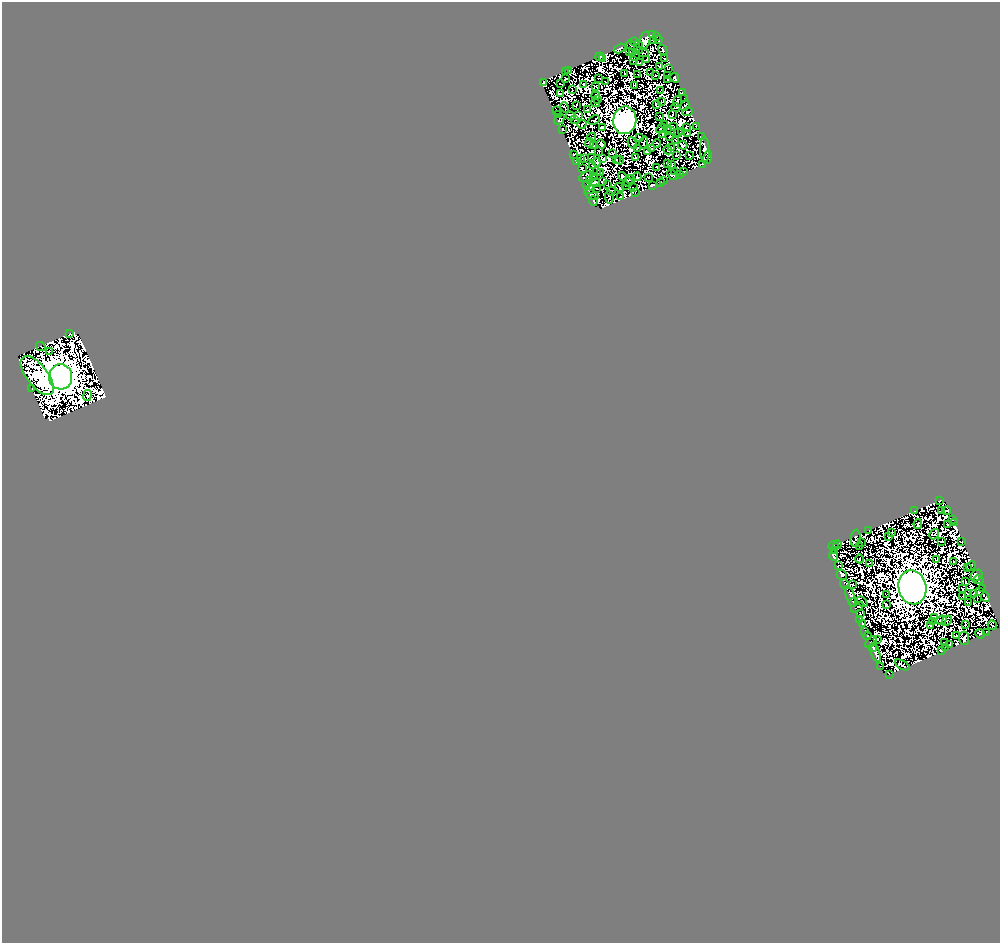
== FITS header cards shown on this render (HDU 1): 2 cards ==
NAXIS1  =                  998
NAXIS2  =                  941

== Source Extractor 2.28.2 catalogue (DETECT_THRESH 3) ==
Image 998 x 941 px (HDU 1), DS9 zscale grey, 1 PNG px = 1 image px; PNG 1002 x 945 px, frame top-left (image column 1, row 941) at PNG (2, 2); each listed source drawn as its Kron ellipse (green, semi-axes under 4 px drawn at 4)
Background 3.46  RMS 1.1e-04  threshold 3.42e-04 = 3 sigma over >= 5 px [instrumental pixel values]
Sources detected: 527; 292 with non-positive FLUX_AUTO (blend fragments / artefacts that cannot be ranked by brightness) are neither listed nor drawn; the other 235 listed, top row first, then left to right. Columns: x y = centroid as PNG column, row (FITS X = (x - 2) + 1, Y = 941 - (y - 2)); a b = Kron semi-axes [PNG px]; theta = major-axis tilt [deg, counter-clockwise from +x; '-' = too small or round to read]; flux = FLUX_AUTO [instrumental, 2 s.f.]
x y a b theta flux
652 35 3 3 - 1.2e+02
657 36 3 2 - 1.3e+01
653 40 2 2 - 4.2e+01
659 40 3 2 - 9.6e+01
645 41 9 5 75 1.2e+03
634 42 2 2 - 2.0e+01
632 45 6 2 -34 6.4e+01
639 47 7 3 -87 4.1e+01
619 49 6 3 30 4.1e+01
663 50 5 3 - 3.0e+01
630 51 3 2 - 1.4e+01
633 52 2 2 - 6.4e+01
643 53 6 2 -12 5.4e+01
635 56 5 2 - 7.2e+00
600 57 4 2 - 4.5e+01
603 59 4 2 - 3.7e+01
664 59 2 2 - 2.3e+01
646 60 4 2 - 6.5e+00
634 61 2 2 - 2.4e+01
639 63 3 2 - 6.7e+01
659 66 3 2 - 3.0e+01
668 69 3 2 - 3.0e+01
569 70 4 2 - 1.2e+02
565 72 3 2 - 7.9e+01
651 72 3 2 - 3.2e+01
625 74 4 2 - 4.1e+01
638 74 2 2 - 2.4e+01
656 75 3 2 - 1.7e+01
668 75 2 2 - 5.3e+01
598 78 3 2 - 1.9e+01
675 78 5 3 - 1.1e+02
565 79 4 2 - 4.6e+01
668 80 3 2 - 4.0e+01
544 82 3 2 - 2.6e+01
605 82 3 2 - 6.1e+01
561 84 2 2 - 5.1e+01
584 84 4 3 - 1.4e+01
596 86 2 2 - 2.9e+01
634 86 3 2 - 2.7e+01
572 90 3 2 - 8.6e+01
660 91 3 2 - 2.9e+00
682 93 3 2 - 3.5e+01
561 94 3 2 - 2.7e+01
596 96 4 2 - 1.0e+02
598 99 2 2 - 3.6e+01
685 99 3 2 - 4.6e+01
678 101 5 2 - 1.1e+02
661 102 4 2 - 1.5e+01
596 103 4 2 - 1.7e+01
576 105 3 2 - 3.2e+01
656 105 2 2 - 3.9e+01
685 106 5 4 - 1.4e+01
565 107 5 2 - 3.7e+01
676 107 4 2 - 3.6e+01
588 109 3 2 - 3.7e+01
557 110 2 2 - 1.3e+01
688 112 5 2 - 1.8e+01
558 114 3 2 - 5.5e+01
672 114 2 2 - 2.9e+01
570 116 5 3 - 2.3e+01
578 116 4 3 - 2.4e+01
660 116 2 2 - 3.8e+01
559 119 6 2 44 6.6e+01
574 120 3 2 - 5.1e+01
594 120 6 3 28 2.9e+01
625 120 14 11 80 2.8e+05
582 124 4 2 - 5.8e+00
665 124 3 2 - 6.8e+01
696 126 2 2 - 1.4e+01
603 127 4 3 - 6.1e+01
673 127 3 2 - 2.2e+01
686 127 3 2 - 3.7e+01
668 128 2 2 - 4.3e+01
562 129 4 3 - 5.9e+01
661 129 5 2 - 2.8e+01
670 131 3 2 - 3.6e+01
682 132 2 2 - 1.8e+01
678 133 2 2 - 2.8e+01
663 134 3 3 - 1.1e+01
687 134 2 2 - 2.0e+01
701 136 2 2 - 5.3e+01
592 137 4 2 - 5.3e+01
639 137 3 2 - 3.5e+01
670 137 3 2 - 1.1e+00
676 140 3 2 - 2.9e+01
589 143 5 2 - 1.2e+01
632 143 6 2 -63 3.7e+00
644 143 6 2 74 1.1e+01
657 143 4 2 - 1.4e+01
601 144 5 2 - 9.3e+01
593 145 4 2 - 1.4e+01
683 145 4 3 - 7.9e+01
637 148 4 2 - 3.5e+00
652 148 2 2 - 4.5e+01
672 148 4 3 - 1.9e+01
705 149 12 5 -88 2.5e+02
668 150 4 2 - 2.7e+01
598 151 3 2 - 3.7e+01
648 151 4 3 - 6.1e+01
613 154 4 3 - 5.7e+01
573 155 3 2 - 3.4e+01
676 155 3 2 - 1.8e+01
689 155 3 2 - 4.3e+01
707 157 7 4 72 1.6e+02
591 158 3 2 - 2.5e+01
636 158 4 3 - 4.0e+00
581 159 3 2 - 4.7e+01
585 159 3 2 - 1.1e+02
603 159 3 3 - 8.1e+01
616 160 3 2 - 6.0e+01
620 160 4 2 - 8.9e+00
576 162 4 3 - 7.3e+00
597 162 4 3 - 6.9e+01
667 163 3 2 - 3.3e+01
672 164 3 2 - 1.4e+01
702 164 2 2 - 9.5e+00
593 166 4 2 - 1.1e+02
657 167 3 2 - 2.2e+01
582 169 4 2 - 2.2e+01
597 171 2 2 - 3.0e+01
675 171 3 2 - 3.8e+01
684 172 3 2 - 3.5e+01
601 173 2 2 - 3.3e+01
680 174 2 2 - 2.5e+01
673 175 6 3 -29 3.8e+01
594 176 2 2 - 2.2e+01
623 176 5 3 - 1.9e+01
586 177 7 4 25 1.9e+01
637 177 4 3 - 1.0e+02
648 177 2 2 - 1.3e+01
630 179 5 3 - 7.0e+01
590 180 4 2 - 1.2e+01
602 181 4 4 - 1.8e+01
664 181 2 2 - 4.7e+01
628 182 4 2 - 7.7e+01
595 183 4 4 - 2.2e+03
660 183 3 2 - 2.8e+01
586 185 3 2 - 2.1e+01
608 185 2 2 - 1.4e+01
625 185 2 2 - 5.3e+01
652 185 3 3 - 4.1e+01
620 187 5 2 - 7.3e+01
597 188 2 2 - 2.0e+01
633 188 4 2 - 5.4e+01
590 189 5 4 - 1.1e+02
611 191 4 2 - 9.8e+01
635 192 3 2 - 5.5e+01
591 195 7 3 -26 5.9e+01
609 197 6 2 -84 2.2e+01
620 197 2 2 - 1.0e+01
594 201 5 3 - 4.0e+01
70 334 2 2 - 7.6e+01
41 347 5 2 - 1.0e+02
49 352 4 2 - 1.0e+02
37 376 23 10 -52 2.7e+04
61 377 12 11 - 2.2e+06
32 389 2 2 - 1.1e+02
87 396 5 3 - 1.1e+02
940 500 4 2 - 1.8e+01
915 510 4 2 - 5.6e+01
941 511 4 2 - 1.0e+02
946 511 4 2 - 3.1e+01
953 519 4 2 - 6.7e+00
954 523 2 2 - 6.3e+01
918 524 5 2 - 2.5e+01
948 525 3 2 - 4.9e+01
869 531 2 2 - 1.5e+01
891 533 2 2 - 2.1e+01
934 534 5 3 - 5.8e+00
889 537 3 2 - 2.2e+01
856 538 8 5 85 1.5e+02
941 542 2 2 - 4.0e+01
961 542 3 2 - 2.5e+01
861 543 2 2 - 5.1e+01
837 545 4 2 - 9.7e+01
833 546 5 3 - 4.7e+01
860 546 3 2 - 1.9e+01
835 550 2 2 - 9.0e+00
833 556 5 4 - 5.3e+01
860 559 4 3 - 2.6e+01
937 559 2 2 - 4.0e+01
953 562 3 2 - 2.6e+01
869 563 3 2 - 5.1e+01
838 565 4 2 - 3.8e+01
971 566 5 2 - 4.6e+01
968 568 3 2 - 1.9e+01
842 575 5 4 - 1.4e+02
977 575 6 5 - 2.6e+02
978 580 5 4 - 2.9e+01
965 581 3 2 - 3.5e+01
845 584 5 3 - 2.3e+01
852 585 4 2 - 2.1e+01
912 587 17 14 -78 1.3e+06
962 589 3 2 - 7.8e+01
983 589 2 2 - 4.4e+01
979 591 4 2 - 9.5e+00
968 593 4 3 - 1.8e+01
973 593 3 2 - 5.1e+01
887 594 2 2 - 2.1e+01
851 596 11 3 -71 1.8e+02
963 596 2 2 - 5.5e+01
986 597 5 4 - 3.5e+01
977 598 2 2 - 4.1e+01
853 602 5 3 - 1.4e+02
862 602 6 3 -47 1.5e+02
968 602 4 2 - 4.4e+01
886 605 3 2 - 3.2e+01
857 607 7 2 35 7.5e+01
860 613 3 2 - 1.7e+01
934 617 3 2 - 7.9e+01
860 619 3 2 - 6.7e+01
941 620 5 2 - 1.9e+00
947 621 6 2 45 3.1e+01
933 622 2 2 - 1.3e+01
862 624 3 2 - 1.1e+02
931 625 4 2 - 6.2e+01
965 625 3 2 - 6.7e+01
992 625 4 2 - 8.5e+01
865 631 2 2 - 9.5e-01
986 632 2 2 - 1.4e+00
980 634 5 4 - 1.1e+02
867 636 4 2 - 7.2e+01
956 636 3 2 - 4.4e+01
964 638 7 5 -83 2.6e+01
878 639 3 2 - 4.6e+01
871 642 7 2 46 4.4e+01
944 642 3 2 - 2.9e+01
950 644 3 2 - 4.2e+01
945 647 3 2 - 4.9e+01
873 648 4 3 - 1.1e+02
941 651 3 2 - 6.8e+01
876 653 9 3 -74 1.3e+02
902 665 8 3 -28 1.4e+01
880 666 3 2 - 9.9e+00
889 674 2 2 - 2.7e+01
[292 non-positive-flux detections neither listed nor drawn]